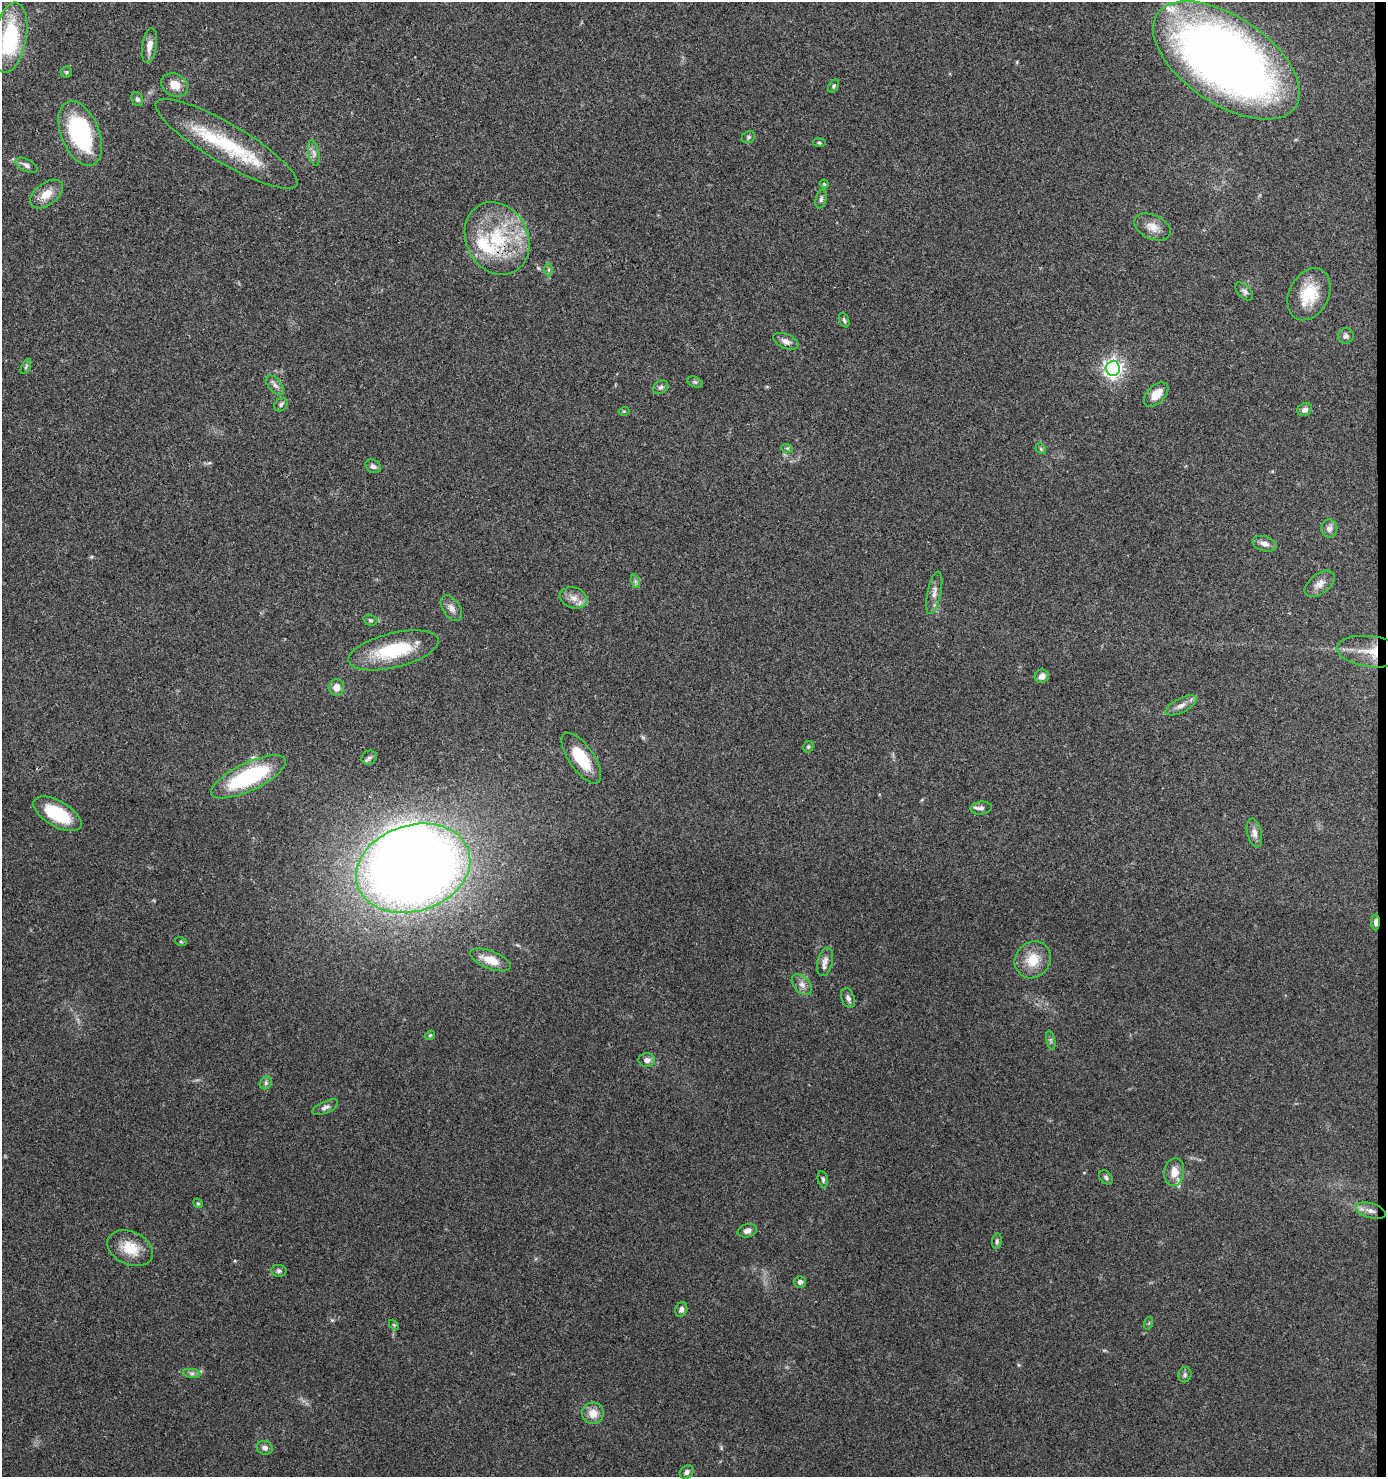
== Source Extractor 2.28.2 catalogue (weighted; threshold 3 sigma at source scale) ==
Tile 6 of 3 x 3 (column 3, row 2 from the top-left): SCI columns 2871-4254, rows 1477-2951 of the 4448 x 4427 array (HDU 1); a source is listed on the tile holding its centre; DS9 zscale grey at full resolution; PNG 1388 x 1479 px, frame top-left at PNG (2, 2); each listed source drawn as its Kron ellipse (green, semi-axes under 4 px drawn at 4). Shown black and unused: <1% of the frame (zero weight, under 3 of 4 exposures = <1% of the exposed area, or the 3 px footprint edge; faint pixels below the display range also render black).
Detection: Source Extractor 2.28.2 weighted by HDU 2 'WHT'; one run over the whole footprint, this tile lists its part. Background 0.078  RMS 0.0058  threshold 0.0262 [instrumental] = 3 sigma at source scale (4.5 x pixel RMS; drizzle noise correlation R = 1.50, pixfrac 1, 0.05/0.05 arcsec/px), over >= 5 px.
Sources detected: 93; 1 inside a brighter object's white glare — neither listed nor drawn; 5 inside a brighter listed object's ellipse — not listed separately; the other 87 listed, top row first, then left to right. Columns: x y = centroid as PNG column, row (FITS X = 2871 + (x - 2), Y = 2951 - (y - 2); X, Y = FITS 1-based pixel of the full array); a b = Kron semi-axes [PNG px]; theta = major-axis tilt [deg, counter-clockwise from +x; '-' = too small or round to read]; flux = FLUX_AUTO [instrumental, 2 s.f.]
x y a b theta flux
10 38 35 16 79 54
149 46 18 7 82 4.7
1226 60 83 43 -34 500
66 72 6 5 - 0.94
175 85 14 11 -29 7.7
833 86 7 5 54 1
137 99 7 5 -62 1.4
80 133 34 19 -68 67
748 137 7 6 - 1.2
819 143 6 4 -8 0.81
227 144 81 19 -31 43
314 153 13 5 -78 2.4
26 165 12 6 -27 2.4
824 184 4 4 - 0.73
46 194 19 11 37 8.4
821 199 9 5 75 1.5
1152 227 19 12 -24 6.1
497 238 37 31 -62 45
548 270 6 4 -90 0.91
1244 291 11 6 -48 1.8
1309 294 27 19 63 20
844 320 8 5 -67 1.2
1346 336 8 7 - 1.9
786 341 13 7 -23 3.2
26 366 8 4 64 1
1113 368 7 7 - 260
695 382 8 5 -23 1
275 385 12 6 -49 2.5
661 387 8 6 31 1.5
1156 394 15 8 45 8
281 405 8 6 42 1.4
1305 410 8 6 30 2.5
624 411 5 3 - 0.6
787 448 6 4 -18 0.73
1041 449 6 4 -47 0.77
373 466 8 6 -31 1.8
1329 528 9 8 - 2.7
1264 544 12 7 -17 3.3
635 581 7 4 -72 1.2
1320 584 17 10 38 4.3
934 593 22 6 78 4.1
574 598 14 10 -16 5
451 608 14 8 -56 3.6
370 620 7 5 -15 1.2
393 650 46 17 14 34
1371 652 34 15 -7 12
1042 676 7 6 - 3.3
336 687 8 7 - 5.2
1181 705 17 7 27 3.8
808 747 6 5 - 0.92
369 758 8 6 30 1.6
581 758 29 12 -55 19
249 777 41 14 25 58
981 808 10 6 7 1.7
58 814 27 12 -30 27
1254 833 15 7 -77 3.5
413 868 58 43 18 870
1376 922 8 3 89 11
181 942 6 3 -19 0.62
490 960 21 9 -21 9.4
1033 960 19 17 51 13
825 962 14 7 76 3.5
802 985 12 7 -46 3.3
848 998 10 6 -68 2.2
430 1035 5 4 - 0.72
1051 1040 9 4 -77 1.1
647 1060 8 7 - 2.7
266 1083 7 5 47 1.3
325 1107 14 6 24 2.3
1174 1172 14 10 81 6.2
1106 1177 8 6 -43 1.4
823 1179 8 5 -78 1.3
198 1203 5 4 - 0.7
1370 1211 16 7 -17 4.6
747 1231 10 6 14 2.8
997 1241 8 5 80 1.2
130 1248 24 16 -25 14
279 1271 8 6 -7 1.3
800 1282 6 5 - 1.9
681 1310 7 5 67 1.9
1149 1323 6 4 72 0.69
394 1325 6 3 -45 0.64
192 1373 9 4 -8 1.5
1185 1375 8 6 79 1.5
593 1413 11 10 - 6.2
265 1448 8 7 - 2.3
687 1472 8 6 43 2.3
Overlapping masked pixels (flux is a lower limit): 3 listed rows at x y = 497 238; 1371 652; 1376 922
Isophote crosses this tile's border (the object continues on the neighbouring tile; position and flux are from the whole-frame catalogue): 1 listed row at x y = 10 38